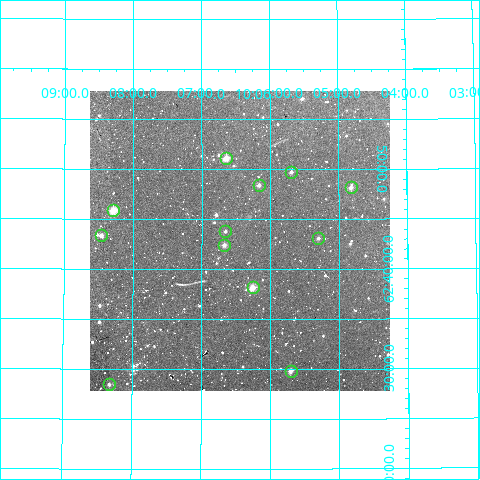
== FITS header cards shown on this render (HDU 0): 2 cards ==
NAXIS1  =                  300
NAXIS2  =                  300

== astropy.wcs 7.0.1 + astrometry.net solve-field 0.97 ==
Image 300 x 300 px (HDU 0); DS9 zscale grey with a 90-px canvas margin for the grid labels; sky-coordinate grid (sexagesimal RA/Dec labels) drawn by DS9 from the SOLVED WCS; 12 Tycho-2 reference stars matched to detected sources circled (green)
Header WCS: RA---TAN/DEC--TAN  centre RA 10:06:27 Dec +62:43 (151.61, +62.71 deg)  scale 6 arcsec/px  FOV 30.0' x 30.0'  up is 0 deg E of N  parity normal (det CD < 0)
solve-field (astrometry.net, Tycho-2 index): VERIFIED the header's WCS against the Tycho-2 star catalogue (verified at 2 index scales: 9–12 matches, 0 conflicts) and refined it, rather than solving blind
Solved WCS: RA---TAN-SIP/DEC--TAN-SIP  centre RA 10:06:27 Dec +62:43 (151.61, +62.71 deg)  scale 6.01 arcsec/px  FOV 30.0' x 30.0'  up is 0 deg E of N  parity normal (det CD < 0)
The solver's refit moves the header's centre by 2 arcsec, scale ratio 1.001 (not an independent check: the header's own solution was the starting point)
Tycho-2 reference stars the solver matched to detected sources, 12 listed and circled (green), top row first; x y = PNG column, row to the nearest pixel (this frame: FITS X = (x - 90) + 1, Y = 300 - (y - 91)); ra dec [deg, ICRS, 3 dp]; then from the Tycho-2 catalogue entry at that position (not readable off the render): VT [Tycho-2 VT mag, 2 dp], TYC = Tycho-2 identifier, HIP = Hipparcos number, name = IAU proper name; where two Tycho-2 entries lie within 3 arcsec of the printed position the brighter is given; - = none
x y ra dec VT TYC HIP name
226 158 151.660 +62.852 10.79 4140-712-1 - -
291 172 151.422 +62.829 11.91 4140-1178-1 - -
259 185 151.540 +62.807 12.28 4140-832-1 - -
351 187 151.205 +62.803 11.55 4140-932-1 - -
113 210 152.071 +62.765 10.48 4140-101-1 - -
225 231 151.664 +62.730 12.49 4140-1076-1 - -
101 235 152.116 +62.723 11.65 4140-48-1 - -
318 238 151.326 +62.718 12.27 4140-1226-1 - -
224 245 151.666 +62.707 11.49 4140-756-1 - -
253 287 151.564 +62.637 10.64 4140-878-1 - -
291 371 151.426 +62.497 11.21 4137-1765-1 - -
109 384 152.082 +62.474 12.31 4137-74-1 - -